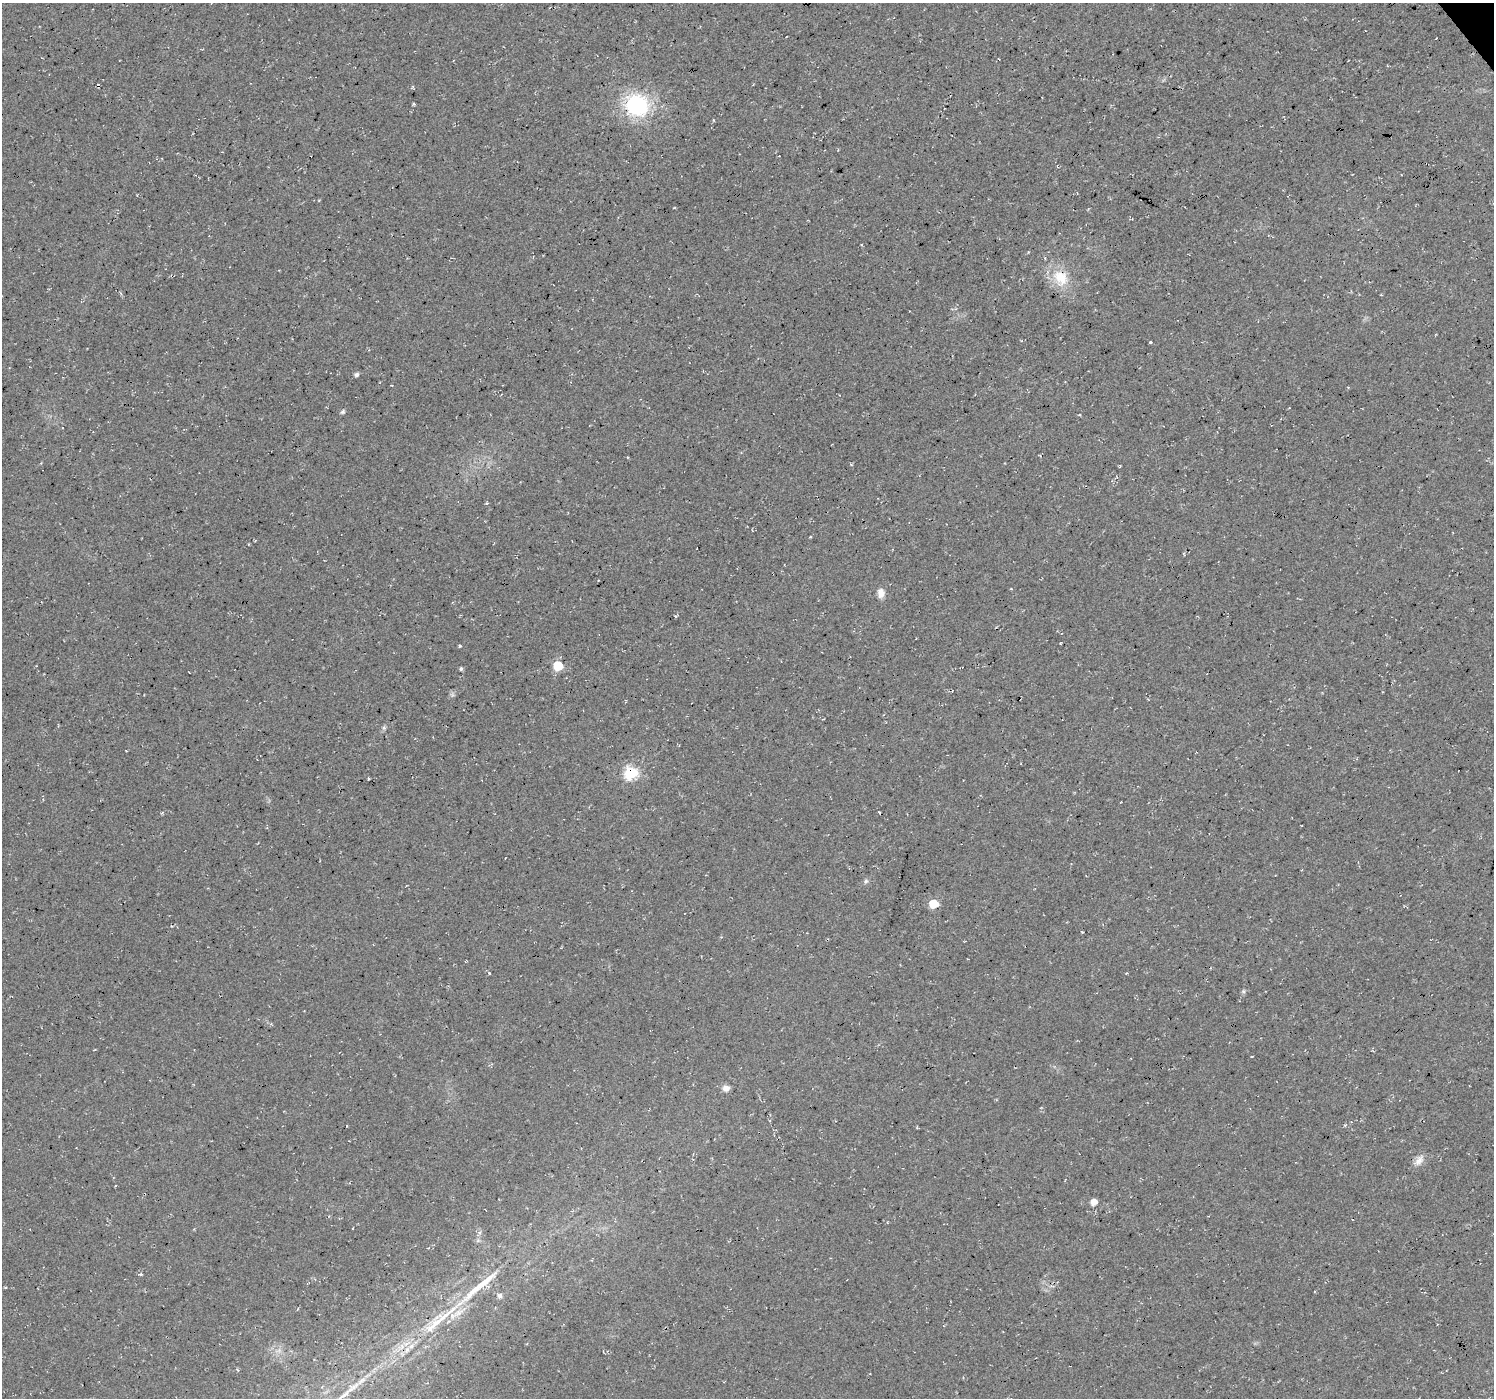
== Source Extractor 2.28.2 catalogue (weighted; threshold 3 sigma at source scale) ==
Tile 10 of 4 x 4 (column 2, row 3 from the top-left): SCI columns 1497-2988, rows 1593-2988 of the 5972 x 5912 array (HDU 1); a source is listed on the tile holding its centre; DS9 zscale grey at full resolution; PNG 1496 x 1400 px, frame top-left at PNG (2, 3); no overlay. Shown black and unused: <1% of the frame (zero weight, under 3 of 4 exposures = <1% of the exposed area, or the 3 px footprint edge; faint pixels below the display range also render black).
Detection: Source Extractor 2.28.2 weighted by HDU 2 'WHT'; one run over the whole footprint, this tile lists its part. Background 0.0202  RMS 0.0055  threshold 0.0249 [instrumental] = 3 sigma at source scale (4.5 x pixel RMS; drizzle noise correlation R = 1.50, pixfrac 1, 0.0396/0.0396 arcsec/px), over >= 5 px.
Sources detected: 35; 1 cosmic-ray / hot-pixel residue — not listed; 2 inside a brighter listed object's ellipse — not listed separately; the other 32 listed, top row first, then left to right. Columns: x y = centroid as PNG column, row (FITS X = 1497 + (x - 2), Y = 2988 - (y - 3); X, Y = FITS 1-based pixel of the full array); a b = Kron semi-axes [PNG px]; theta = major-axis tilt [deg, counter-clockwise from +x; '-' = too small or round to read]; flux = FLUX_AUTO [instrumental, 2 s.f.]
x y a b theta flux
413 104 3 3 - 0.72
637 105 25 22 -16 48
137 196 3 2 - 0.49
861 245 3 2 - 0.46
1061 278 25 19 -47 15
1150 342 3 2 - 0.64
356 375 6 4 44 1.3
343 412 7 4 57 0.95
1040 456 5 3 - 0.55
851 464 3 3 - 0.64
487 503 4 4 - 0.61
248 544 4 2 - 0.4
881 593 11 8 -88 3.9
675 616 4 3 - 0.68
558 666 6 6 - 26
461 669 4 4 - 0.99
384 728 6 4 -72 0.93
126 751 3 2 - 0.48
631 773 6 6 - 71
368 778 4 2 - 0.56
866 881 7 5 62 1.2
933 904 6 5 - 19
489 973 4 4 - 0.64
1243 991 6 5 - 0.92
1252 1056 3 2 - 0.58
726 1088 9 7 -2 2.9
1419 1160 17 8 49 3.9
1094 1202 5 5 - 5
482 1284 74 10 39 25
499 1296 8 6 -71 1.6
436 1323 47 15 45 27
353 1387 31 5 37 6.8
Overlapping masked pixels (flux is a lower limit): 1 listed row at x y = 631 773
Unlisted compact peaks at least as high as the median listed source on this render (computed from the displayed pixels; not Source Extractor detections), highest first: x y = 460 646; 141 1274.